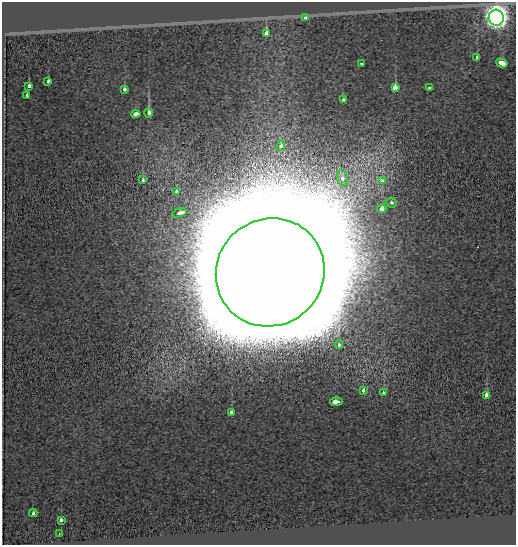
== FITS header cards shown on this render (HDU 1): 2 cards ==
NAXIS1  =                  514
NAXIS2  =                  543

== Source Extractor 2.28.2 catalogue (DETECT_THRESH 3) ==
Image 514 x 543 px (HDU 1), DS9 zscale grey, 1 PNG px = 1 image px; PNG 518 x 547 px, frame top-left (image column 1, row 543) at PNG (2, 2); each listed source drawn as its Kron ellipse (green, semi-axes under 4 px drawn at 4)
Background -0.37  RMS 0.15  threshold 0.438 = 3 sigma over >= 5 px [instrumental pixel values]
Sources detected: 33; all 33 listed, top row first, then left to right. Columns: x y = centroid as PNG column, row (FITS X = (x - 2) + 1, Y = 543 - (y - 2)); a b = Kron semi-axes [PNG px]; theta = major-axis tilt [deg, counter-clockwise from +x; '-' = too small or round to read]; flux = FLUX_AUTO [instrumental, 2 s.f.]
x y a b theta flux
306 18 4 4 - 4.5e+01
496 18 8 7 - 8.7e+03
266 34 4 3 - 4.0e+02
477 57 3 3 - 6.6e+01
361 63 3 3 - 4.5e+01
502 63 6 3 -16 4.1e+02
48 81 3 3 - 5.8e+01
29 86 4 3 - 9.4e+01
395 88 3 3 - 6.0e+02
430 88 4 3 - 8.0e+01
125 90 3 3 - 9.3e+01
27 95 4 3 - 3.9e+01
343 99 3 3 - 6.8e+01
148 113 4 3 - 3.3e+02
136 114 4 3 - 1.5e+02
281 146 5 4 - 9.7e+01
343 178 8 5 -75 1.1e+02
142 180 4 3 - 5.8e+01
383 181 4 4 - 7.0e+01
177 191 4 3 - 8.1e+01
392 203 5 5 - 1.8e+01
382 209 4 4 - 1.7e+02
179 213 7 3 18 5.9e+02
270 272 55 53 42 2.5e+06
339 345 4 3 - 4.5e+01
363 390 3 3 - 7.3e+01
383 393 3 3 - 5.0e+01
486 396 4 3 - 1.2e+03
336 402 6 3 5 3.2e+02
231 412 4 3 - 8.9e+01
33 513 4 3 - 2.3e+02
61 520 3 3 - 8.9e+01
59 534 3 2 - 9.9e+00